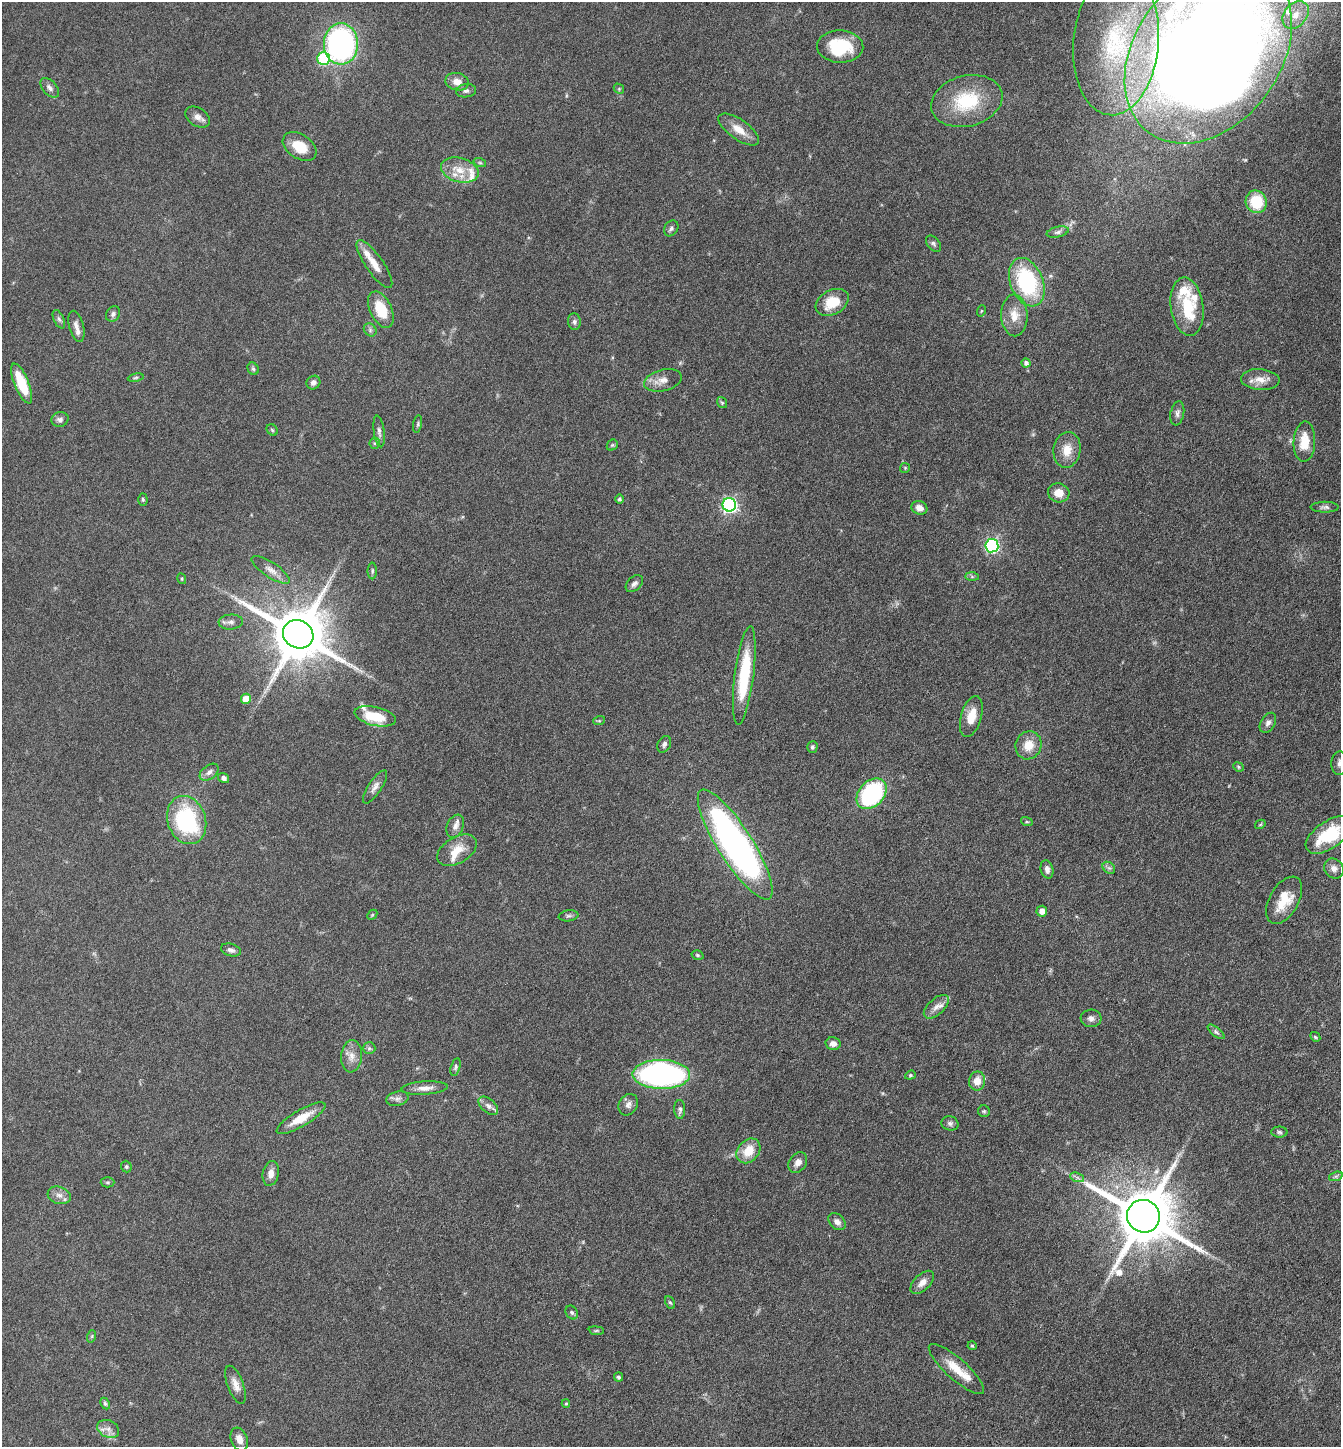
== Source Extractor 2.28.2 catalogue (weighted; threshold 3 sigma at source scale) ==
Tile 6 of 4 x 4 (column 2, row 2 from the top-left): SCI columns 1489-2827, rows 2891-4335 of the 5791 x 5781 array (HDU 1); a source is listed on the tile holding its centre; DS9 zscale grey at full resolution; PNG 1343 x 1449 px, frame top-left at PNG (2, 2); each listed source drawn as its Kron ellipse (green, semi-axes under 4 px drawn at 4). Nothing masked; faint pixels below the display range render black.
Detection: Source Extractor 2.28.2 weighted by HDU 2 'WHT'; one run over the whole footprint, this tile lists its part. Background 0.0767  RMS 0.0031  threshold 0.0126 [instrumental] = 3 sigma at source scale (4.09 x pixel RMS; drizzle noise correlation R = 1.36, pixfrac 0.8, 0.05/0.05 arcsec/px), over >= 5 px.
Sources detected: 148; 1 too faint to see at this stretch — neither listed nor drawn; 9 inside a brighter listed object's ellipse — not listed separately; the other 138 listed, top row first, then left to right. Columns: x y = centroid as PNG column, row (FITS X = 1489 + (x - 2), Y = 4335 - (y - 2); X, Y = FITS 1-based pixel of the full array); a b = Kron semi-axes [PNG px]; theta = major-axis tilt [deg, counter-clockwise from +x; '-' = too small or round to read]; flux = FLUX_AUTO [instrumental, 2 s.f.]
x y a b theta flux
1296 15 15 11 51 4.4
1116 43 73 42 85 49
341 44 21 17 -90 71
840 47 23 16 -2 14
1208 52 100 72 53 820
323 59 6 6 - 22
457 82 12 8 -11 2.7
50 88 11 7 -48 1.3
619 89 6 4 -47 0.37
466 91 10 6 7 0.95
967 101 36 25 15 16
198 117 13 9 -33 1.7
739 129 24 10 -35 4.1
300 146 18 12 -33 6.7
480 163 6 4 -19 0.44
460 170 19 12 -15 4.9
1256 202 11 10 - 11
671 228 8 6 57 0.81
1058 232 11 5 13 0.9
933 244 9 6 -49 0.74
374 264 28 8 -55 3.8
1027 282 25 16 -68 29
832 302 17 12 29 7.3
1187 307 29 16 -82 11
381 310 19 11 -65 8.2
981 311 5 3 - 0.3
113 314 8 6 55 0.81
1014 315 21 13 -88 4.4
59 319 10 5 -65 0.77
574 322 8 6 -84 0.86
76 326 16 7 -76 2
370 330 7 5 -48 0.7
1026 363 5 4 - 1.1
253 369 6 5 - 0.56
136 378 8 4 9 0.5
663 380 19 10 14 2.9
1260 380 19 10 -4 3.4
313 383 7 6 - 1.1
22 384 21 7 -68 9.7
722 403 6 4 -53 0.43
1177 413 12 6 79 1.1
60 419 9 7 16 1.1
418 424 9 3 79 0.44
272 430 6 5 - 0.44
379 431 16 5 -82 1.1
1304 442 20 10 87 6.2
375 443 6 5 - 0.49
612 445 6 5 - 0.4
1067 450 18 13 81 4.5
905 468 5 5 - 0.33
1059 493 11 9 -14 3.4
143 499 6 4 -88 0.42
619 499 4 4 - 0.61
729 505 7 6 - 69
1325 507 14 5 0 0.98
919 508 8 6 -19 2.1
992 546 7 6 - 55
271 570 22 7 -33 2.3
372 571 8 4 90 0.61
972 576 7 4 -1 0.56
182 579 5 3 - 0.28
634 584 10 6 44 1.1
231 622 12 7 4 1.4
298 634 15 13 -29 2100
744 675 49 9 83 18
246 699 5 5 - 5.7
375 716 21 9 -13 9.3
971 717 21 10 74 4.8
599 721 6 4 18 0.33
1268 723 11 7 58 1.2
664 744 9 6 61 0.81
1028 745 14 13 - 4.3
812 747 6 5 - 0.57
1340 763 12 8 87 1.4
1238 767 5 4 - 0.38
209 772 11 6 37 1.3
224 778 6 5 - 0.95
375 787 19 6 57 1.7
872 794 17 12 47 37
187 820 25 19 -71 29
1027 822 6 4 -18 0.34
1260 824 5 4 - 0.37
455 826 12 8 66 1.7
1329 835 26 13 35 15
735 845 64 17 -58 120
457 850 21 13 30 4.8
1109 868 7 5 -42 0.68
1334 868 10 9 - 1.7
1047 869 9 6 -77 1.3
1284 900 26 14 60 7.3
1042 911 5 5 - 1.9
372 915 6 4 46 0.35
569 916 10 5 8 0.77
231 950 10 6 -16 1
697 955 6 4 -18 0.44
936 1007 15 8 43 2
1091 1018 10 9 - 1.3
1216 1032 10 4 -39 0.69
1315 1037 6 4 -46 0.38
833 1044 7 6 - 1.3
369 1048 6 6 - 0.63
351 1056 16 10 84 2.6
456 1067 9 4 75 0.59
661 1074 29 14 -1 83
910 1075 5 4 - 0.42
977 1081 9 8 - 3
425 1088 23 6 4 2.5
397 1099 11 7 13 1.2
628 1105 11 9 59 1.4
488 1106 11 7 -39 1.4
680 1109 9 5 -90 0.83
984 1111 6 6 - 0.5
301 1118 28 8 30 5.7
950 1123 9 7 -16 0.88
1279 1132 8 5 -3 0.62
748 1151 14 10 48 5.5
798 1162 11 8 55 1.7
126 1167 6 5 - 0.42
271 1173 12 8 78 2.1
1336 1176 7 4 18 0.59
1077 1177 7 4 -19 0.69
107 1182 7 5 1 0.49
59 1195 12 8 -18 1.8
1143 1216 17 16 - 2500
837 1222 10 7 -44 1.5
922 1282 14 8 45 2.3
670 1302 7 4 -60 0.48
572 1313 7 5 -56 0.64
596 1331 7 4 -7 0.4
92 1336 6 4 72 0.38
972 1346 5 4 - 0.35
956 1369 36 10 -41 6.2
618 1377 4 4 - 0.61
235 1385 20 8 -70 2.3
105 1403 6 4 -62 0.49
566 1403 4 4 - 0.34
108 1429 11 8 -27 1.9
239 1439 12 8 -69 2.1
Isophote crosses this tile's border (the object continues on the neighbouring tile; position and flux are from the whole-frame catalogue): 2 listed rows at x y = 1208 52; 1340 763